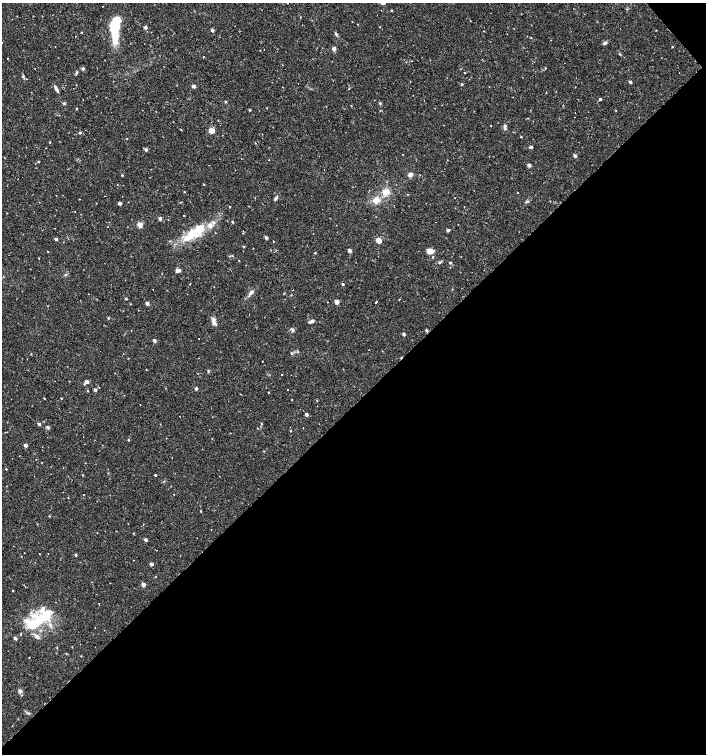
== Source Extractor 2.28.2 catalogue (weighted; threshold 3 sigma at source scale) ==
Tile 12 of 4 x 4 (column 4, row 3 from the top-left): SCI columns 4437-5844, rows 1505-3007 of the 5991 x 6017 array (HDU 1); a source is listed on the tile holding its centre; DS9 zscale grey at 2 x 2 block average (1 PNG px = mean of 2 x 2 image px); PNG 708 x 756 px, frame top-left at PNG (2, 3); no overlay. Shown black and unused: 47% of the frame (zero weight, under 2 of 3 exposures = <1% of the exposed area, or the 3 px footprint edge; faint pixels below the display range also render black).
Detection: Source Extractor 2.28.2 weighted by HDU 2 'WHT'; one run over the whole footprint, this tile lists its part. Background 0.0173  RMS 0.0019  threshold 0.00854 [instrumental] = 3 sigma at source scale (4.5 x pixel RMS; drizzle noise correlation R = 1.50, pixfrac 1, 0.0396/0.0396 arcsec/px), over >= 5 px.
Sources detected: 176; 1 inside a brighter object's white glare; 20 cosmic-ray / hot-pixel residue — not listed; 10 inside a brighter listed object's ellipse — not listed separately; the other 145 listed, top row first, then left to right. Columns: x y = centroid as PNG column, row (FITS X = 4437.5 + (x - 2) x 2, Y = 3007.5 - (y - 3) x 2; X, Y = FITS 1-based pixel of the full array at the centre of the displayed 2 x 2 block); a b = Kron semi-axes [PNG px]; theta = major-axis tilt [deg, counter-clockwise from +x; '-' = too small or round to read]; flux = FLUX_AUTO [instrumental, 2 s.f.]
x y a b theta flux
392 10 3 2 - 0.23
52 15 2 2 - 0.26
358 24 2 2 - 0.21
114 25 32 9 -87 17
146 27 2 2 - 1.7
212 30 2 2 - 1.4
82 32 2 2 - 0.23
336 34 5 3 - 0.57
605 43 6 3 25 1.1
672 47 2 2 - 0.29
264 49 2 2 - 0.17
334 49 3 2 - 2.5
203 57 2 2 - 0.21
7 58 2 2 - 0.21
83 68 2 2 - 1.5
545 68 3 2 - 0.27
76 73 5 2 - 0.48
23 77 4 3 - 0.5
630 82 3 2 - 1.1
462 84 3 2 - 0.56
194 86 2 2 - 2.4
282 87 2 2 - 0.4
57 90 7 3 -52 0.93
600 99 2 2 - 17
226 102 3 2 - 0.39
64 103 3 3 - 0.87
380 103 4 3 - 0.47
351 106 2 2 - 0.24
267 108 2 2 - 0.21
76 109 2 2 - 0.26
250 110 2 2 - 0.62
616 110 2 2 - 0.18
574 117 2 2 - 0.33
491 126 2 2 - 0.17
505 128 6 3 -66 0.86
181 129 2 2 - 2.2
211 130 3 3 - 9.5
80 132 4 3 - 0.48
521 137 2 2 - 0.32
127 139 2 2 - 0.16
50 142 3 2 - 0.26
255 143 2 2 - 0.37
531 147 2 2 - 1.7
146 149 2 2 - 1.5
575 156 3 2 - 1.6
4 158 2 2 - 0.27
269 160 2 2 - 0.18
38 162 2 2 - 0.39
529 165 3 2 - 2
410 174 6 4 41 1.7
122 176 2 2 - 0.42
204 184 2 2 - 0.29
184 192 2 2 - 0.22
386 192 8 7 - 3.5
276 198 6 3 52 0.8
376 200 7 6 - 3.4
528 201 3 3 - 0.44
96 203 2 2 - 0.15
120 203 2 2 - 1.9
230 207 2 2 - 0.31
75 212 2 2 - 0.17
184 216 2 2 - 1.4
160 218 2 2 - 1.7
232 222 3 2 - 0.36
140 224 5 5 - 2.1
448 230 3 2 - 1.3
193 231 24 12 40 11
243 231 2 2 - 0.22
242 233 2 2 - 0.79
266 237 2 2 - 1.8
56 239 2 2 - 1.5
379 240 3 3 - 9.4
273 241 2 2 - 5.7
350 251 2 2 - 2.8
430 251 7 4 -7 3.8
48 252 2 2 - 0.22
315 253 3 2 - 0.33
433 257 3 2 - 0.3
39 258 2 2 - 0.26
239 260 2 2 - 0.2
439 262 4 2 - 0.49
450 263 3 2 - 0.65
178 270 5 4 - 1.8
65 275 3 2 - 0.35
190 284 2 2 - 0.22
343 284 2 2 - 0.87
250 293 6 4 54 1.2
126 299 2 2 - 0.67
399 299 2 2 - 0.25
337 302 3 2 - 4.2
376 302 2 2 - 1.7
147 303 3 2 - 2
130 304 2 2 - 0.21
108 318 3 2 - 0.32
312 321 5 4 - 1.2
214 323 7 5 -66 1.8
293 330 5 3 - 0.65
426 330 3 2 - 0.9
404 334 2 2 - 1.5
154 340 2 2 - 2
298 352 3 2 - 0.28
291 353 3 3 - 0.44
128 358 3 2 - 0.17
262 362 2 2 - 0.13
146 369 3 2 - 0.21
282 375 2 2 - 0.17
87 382 3 3 - 2.4
196 389 2 2 - 1.4
87 390 2 2 - 0.34
95 390 2 2 - 1.4
269 392 2 2 - 0.3
44 398 3 2 - 0.23
61 398 2 2 - 0.33
292 400 2 2 - 0.2
317 400 2 2 - 0.21
307 415 2 2 - 1.6
261 423 3 2 - 0.39
39 424 2 2 - 1.5
48 427 3 2 - 1.6
291 431 2 2 - 0.32
128 440 2 2 - 0.48
25 445 2 2 - 2.1
6 469 2 2 - 0.32
83 475 3 2 - 0.29
155 475 2 2 - 0.7
68 498 2 2 - 0.18
201 511 2 2 - 1.1
97 533 2 2 - 0.17
134 533 2 2 - 0.32
145 540 2 2 - 1.5
24 553 2 2 - 0.78
76 555 2 2 - 0.69
133 560 2 2 - 0.15
151 564 2 2 - 2.1
155 577 2 2 - 0.18
143 584 3 2 - 2.5
24 585 2 2 - 0.38
13 591 2 2 - 0.26
39 620 29 12 29 17
104 630 2 2 - 0.22
37 636 7 4 -36 1.8
15 638 5 3 - 0.62
81 656 2 2 - 0.16
20 691 3 2 - 3.1
27 713 4 2 - 0.42
Diffuse or blended objects may show on this block-average render without a row.